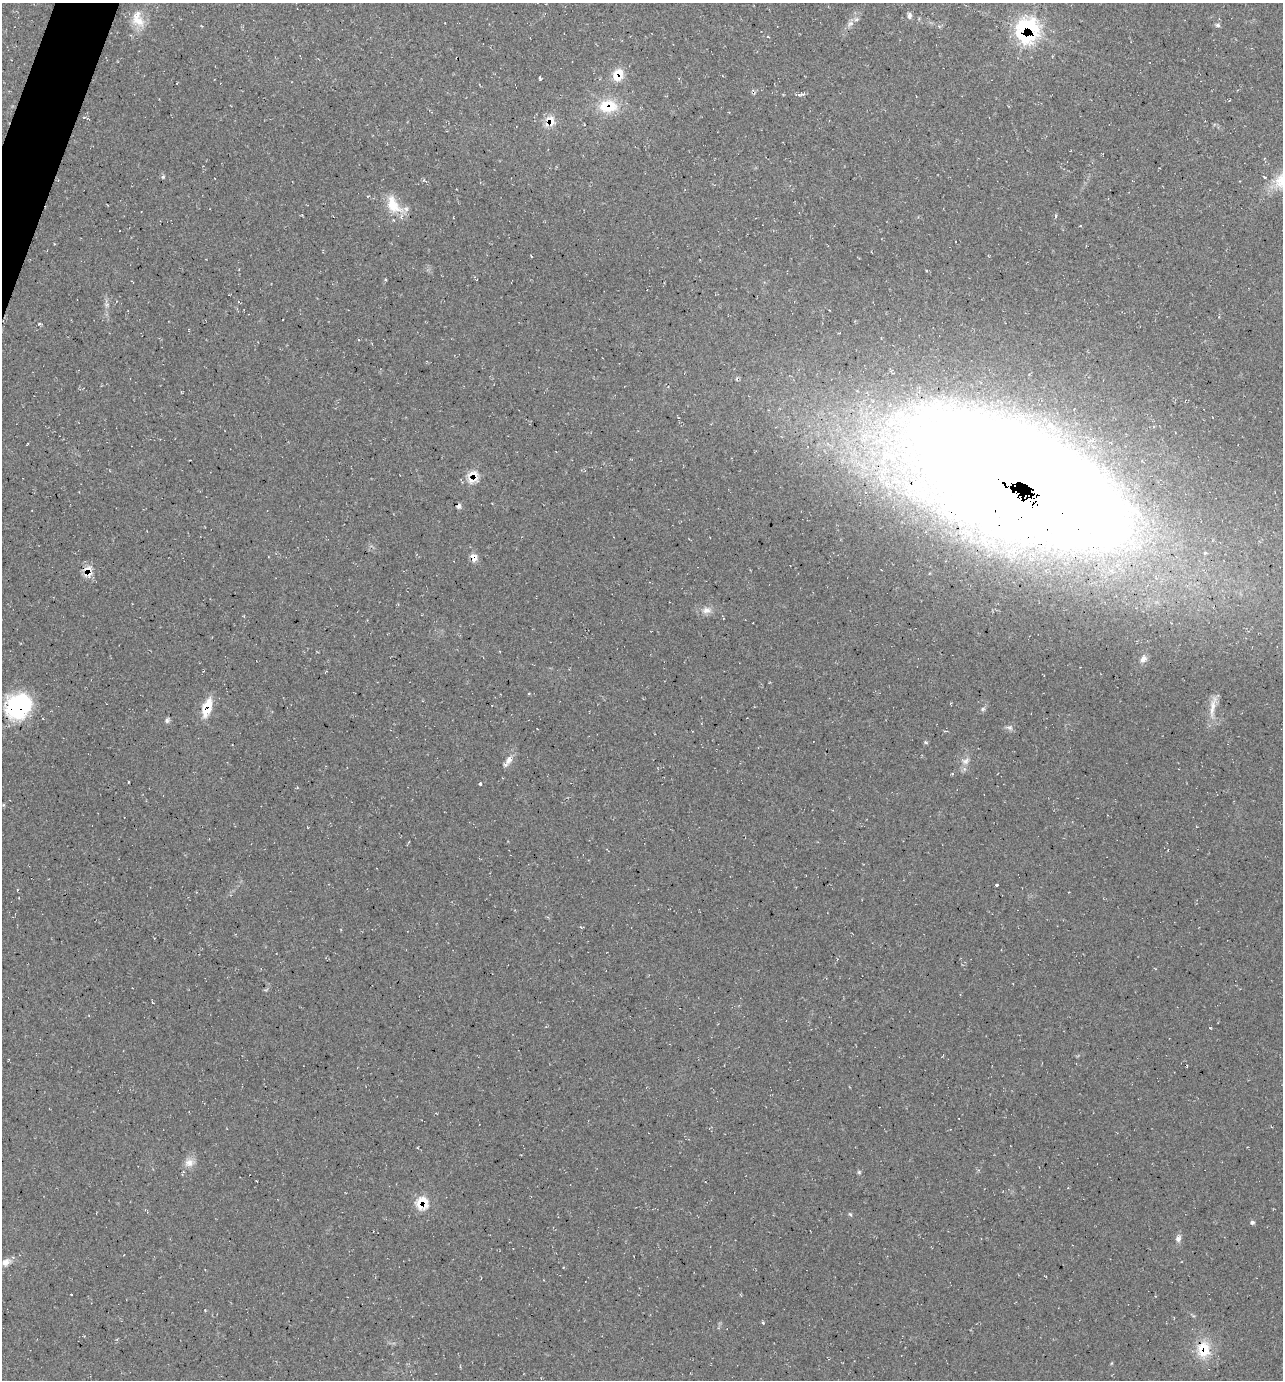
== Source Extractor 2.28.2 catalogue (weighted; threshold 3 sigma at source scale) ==
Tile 11 of 4 x 4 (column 3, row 3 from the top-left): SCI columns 2699-3979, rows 1381-2758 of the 5530 x 5520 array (HDU 1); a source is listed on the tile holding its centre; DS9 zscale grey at full resolution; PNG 1285 x 1382 px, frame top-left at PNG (2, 3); no overlay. Shown black and unused: <1% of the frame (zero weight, under 2 of 3 exposures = <1% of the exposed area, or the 3 px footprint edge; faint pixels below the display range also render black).
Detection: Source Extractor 2.28.2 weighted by HDU 2 'WHT'; one run over the whole footprint, this tile lists its part. Background 0.244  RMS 0.014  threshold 0.0622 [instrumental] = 3 sigma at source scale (4.5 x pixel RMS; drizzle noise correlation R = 1.50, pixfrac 1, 0.05/0.05 arcsec/px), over >= 5 px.
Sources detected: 53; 1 cosmic-ray / hot-pixel residue — not listed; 6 inside a brighter listed object's ellipse — not listed separately; the other 46 listed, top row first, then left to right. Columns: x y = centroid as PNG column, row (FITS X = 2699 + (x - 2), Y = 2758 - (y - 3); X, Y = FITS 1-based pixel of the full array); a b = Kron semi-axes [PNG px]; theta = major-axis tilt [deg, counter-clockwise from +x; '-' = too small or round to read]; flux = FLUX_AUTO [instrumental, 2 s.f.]
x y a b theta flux
909 15 9 6 -84 4.5
138 21 20 13 -19 21
850 24 9 6 29 5.2
1218 25 7 5 -3 3
939 26 6 4 -19 1.8
1028 28 23 17 -11 140
768 37 4 3 - 0.99
618 75 15 12 67 24
540 78 4 2 - 1.9
798 94 10 3 -7 3.6
608 106 22 16 0 44
550 121 9 9 - 27
163 177 5 3 - 1.5
1264 177 4 3 - 1.6
393 205 27 15 -58 34
1055 216 5 3 - 1.6
385 279 3 3 - 1.6
473 474 14 8 0 13
1023 483 185 74 -26 6000
459 506 4 3 - 3
1205 553 6 5 - 2.7
474 557 10 7 -55 10
88 571 16 9 90 17
706 610 12 9 5 9.6
1143 659 9 6 57 7
529 693 4 3 - 1
18 706 26 24 48 130
1213 706 36 7 79 17
207 709 21 10 54 23
167 721 8 5 -64 3.3
1009 728 10 6 -17 4.2
509 760 11 8 63 9.2
965 761 11 9 30 8
480 784 3 3 - 2.4
3 805 5 4 - 1.7
996 885 3 3 - 2.7
153 1003 3 2 - 0.9
189 1163 14 11 28 11
859 1172 5 5 - 2
422 1203 13 12 - 37
850 1214 6 4 -44 1.7
1252 1222 6 5 - 2.8
1178 1239 8 7 - 5
6 1262 12 8 29 9.8
763 1323 4 3 - 1.6
1204 1349 21 16 88 39
Overlapping masked pixels (flux is a lower limit): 12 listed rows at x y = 1028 28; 618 75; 608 106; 550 121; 473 474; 1023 483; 474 557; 88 571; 18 706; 207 709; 422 1203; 1204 1349
Isophote crosses this tile's border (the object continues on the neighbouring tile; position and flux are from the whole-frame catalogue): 1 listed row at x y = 18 706